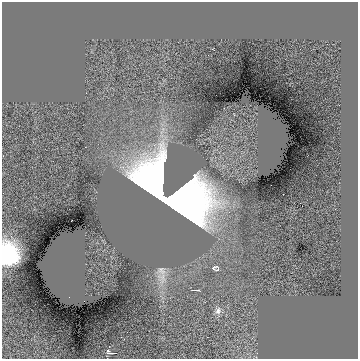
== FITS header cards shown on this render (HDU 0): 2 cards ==
NAXIS1  =                  356
NAXIS2  =                  357

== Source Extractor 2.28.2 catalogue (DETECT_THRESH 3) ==
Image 356 x 357 px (HDU 0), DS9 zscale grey, 1 PNG px = 1 image px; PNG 360 x 361 px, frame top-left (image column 1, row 357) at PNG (2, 2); no overlay
Background -1.07e-06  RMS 1.7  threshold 5.05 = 3 sigma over >= 5 px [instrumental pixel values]
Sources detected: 10; all 10 listed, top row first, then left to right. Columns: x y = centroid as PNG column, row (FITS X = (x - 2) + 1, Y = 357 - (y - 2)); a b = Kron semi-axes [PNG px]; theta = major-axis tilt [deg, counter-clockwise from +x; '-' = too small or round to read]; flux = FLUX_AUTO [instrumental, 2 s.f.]
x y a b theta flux
224 108 2 2 - 94
167 197 45 24 -29 270000
302 206 2 2 - 120
71 221 2 2 - 64
7 254 16 14 -85 13000
215 267 11 6 28 290
161 271 14 8 -40 740
196 290 6 2 -2 160
218 311 10 8 75 510
111 353 11 4 -13 480
At the frame edge (FLAGS 8, measured only in part): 1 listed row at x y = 7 254